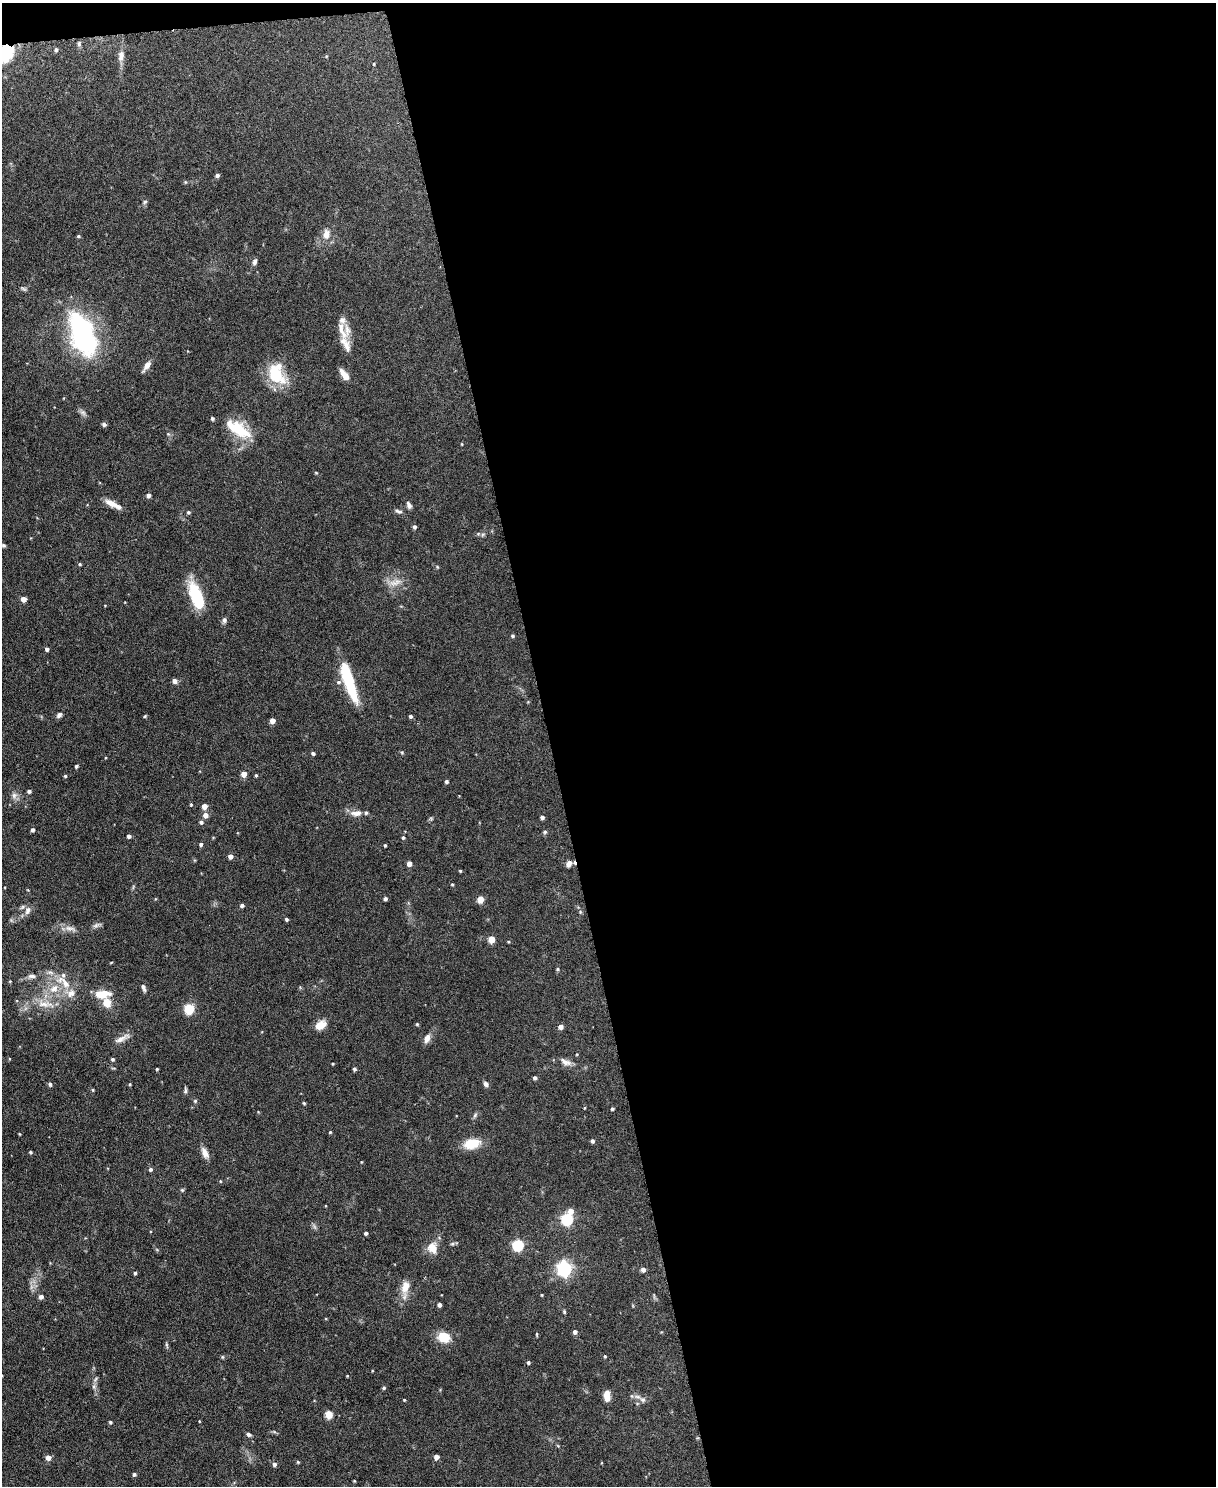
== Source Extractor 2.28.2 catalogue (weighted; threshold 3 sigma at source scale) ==
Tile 4 of 4 x 3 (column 4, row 1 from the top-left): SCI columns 3645-4858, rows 3104-4587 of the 4863 x 4840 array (HDU 1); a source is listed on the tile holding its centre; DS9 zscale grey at full resolution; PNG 1218 x 1488 px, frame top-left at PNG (2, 3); no overlay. Shown black and unused: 55% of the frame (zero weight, under 3 of 6 exposures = <1% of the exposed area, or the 3 px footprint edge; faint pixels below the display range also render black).
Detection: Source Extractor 2.28.2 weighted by HDU 2 'WHT'; one run over the whole footprint, this tile lists its part. Background 0.124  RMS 0.0043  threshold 0.0176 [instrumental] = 3 sigma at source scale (4.09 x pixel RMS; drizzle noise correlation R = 1.36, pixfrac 0.8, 0.05/0.05 arcsec/px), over >= 5 px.
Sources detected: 168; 2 inside a brighter object's white glare — not listed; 9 inside a brighter listed object's ellipse — not listed separately; the other 157 listed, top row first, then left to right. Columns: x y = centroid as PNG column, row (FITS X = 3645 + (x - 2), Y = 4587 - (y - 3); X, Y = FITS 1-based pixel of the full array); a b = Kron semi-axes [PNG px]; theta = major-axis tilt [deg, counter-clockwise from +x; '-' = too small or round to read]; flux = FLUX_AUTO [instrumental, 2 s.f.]
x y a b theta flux
79 44 7 5 89 0.8
56 50 5 4 - 0.8
5 53 24 21 40 14
121 56 15 8 82 2.8
374 64 5 3 - 0.33
217 175 5 4 - 0.97
145 202 7 4 29 0.66
326 234 13 9 86 3.4
78 236 4 4 - 0.54
255 262 8 5 73 1.1
23 289 9 4 -35 0.67
342 330 39 8 -68 4.7
83 334 44 22 -68 65
147 366 12 5 54 2.8
276 374 20 15 -63 19
344 375 15 6 -53 3.4
83 412 9 7 -37 1.2
104 424 6 5 - 0.79
238 429 33 13 -33 14
168 434 4 4 - 0.47
462 444 4 3 - 0.28
316 473 5 3 - 0.34
148 495 4 4 - 1.7
111 503 19 6 -28 3.7
409 505 9 5 -62 1.2
398 511 11 4 -20 0.97
188 512 5 5 - 0.62
415 527 5 4 - 0.79
478 534 6 5 - 0.61
3 545 6 5 - 0.6
80 564 4 4 - 0.47
395 582 20 9 15 3.9
197 595 25 11 -63 19
23 599 4 4 - 3.2
224 620 8 6 80 0.98
513 636 4 4 - 0.59
47 649 4 4 - 1.1
349 680 45 12 -72 20
175 681 5 5 - 1.9
59 715 7 6 - 1.1
145 716 4 4 - 0.43
410 716 4 4 - 0.71
272 721 4 4 - 3.5
402 752 5 4 - 0.46
313 753 4 3 - 0.86
76 766 4 3 - 0.73
244 774 4 4 - 3.9
256 775 4 3 - 0.48
65 776 4 4 - 0.49
446 781 4 4 - 0.83
29 791 4 4 - 0.92
14 796 10 7 83 1.7
191 804 4 3 - 0.42
204 806 4 4 - 3.9
356 813 16 7 4 3
205 815 5 5 - 2.6
542 817 4 4 - 1.3
201 822 5 5 - 0.98
32 830 4 4 - 1
545 832 6 5 - 0.59
129 836 4 4 - 1.1
403 837 4 4 - 0.63
201 844 4 4 - 0.84
385 845 3 3 - 0.49
230 856 4 4 - 2.3
409 864 4 4 - 3
569 864 13 9 65 2.4
460 871 4 3 - 0.4
452 884 4 3 - 0.43
385 899 4 4 - 1
480 899 5 4 - 8.3
242 905 4 4 - 0.96
28 911 12 8 75 2
286 919 4 4 - 0.63
97 925 13 5 28 1.2
70 928 20 6 -12 2.6
492 939 5 4 - 7.7
111 962 4 3 - 0.31
558 969 5 4 - 0.48
50 972 10 5 -13 1.5
63 975 7 6 - 1.3
32 976 11 6 -1 1.6
10 981 4 3 - 0.32
144 988 10 5 -68 1.2
54 989 16 12 40 6.6
71 993 13 11 9 3.9
102 994 16 8 4 6.8
107 1002 7 6 - 6.1
45 1004 29 10 -9 6.7
189 1009 8 7 - 9.1
417 1024 4 4 - 0.46
321 1025 12 8 31 4.8
561 1027 4 4 - 2.4
122 1038 22 6 26 2.6
427 1038 11 7 68 2.5
577 1054 4 3 - 0.32
112 1059 4 4 - 0.66
565 1062 16 8 -27 2.5
333 1064 3 3 - 0.31
157 1069 3 3 - 0.4
354 1069 4 4 - 0.67
535 1078 4 3 - 0.96
50 1084 5 4 - 0.89
130 1084 3 3 - 0.39
486 1084 7 5 -52 1.2
93 1090 4 4 - 0.38
185 1090 9 4 85 0.72
195 1101 5 5 - 0.59
304 1103 3 3 - 0.48
584 1108 5 3 - 0.32
612 1109 4 3 - 0.63
475 1115 8 4 55 0.78
330 1132 3 3 - 0.42
19 1134 4 3 - 0.29
592 1141 4 4 - 0.96
472 1143 18 11 14 8.8
30 1152 4 4 - 0.41
205 1153 15 7 -63 2.6
361 1162 3 3 - 0.28
150 1169 5 4 - 0.85
220 1181 4 4 - 0.36
182 1190 5 5 - 0.53
571 1211 6 6 - 2.5
567 1219 6 5 - 43
366 1233 4 4 - 0.78
518 1245 6 5 - 37
433 1248 12 10 -75 5.1
564 1269 6 6 - 98
643 1270 4 4 - 1.8
135 1273 4 3 - 0.68
405 1288 24 9 83 5.1
542 1295 4 3 - 0.31
41 1297 5 5 - 1.2
439 1305 4 4 - 1.5
564 1312 6 4 -71 0.46
575 1332 5 4 - 1.3
537 1334 6 3 -82 0.37
444 1337 15 12 -11 6.8
167 1345 9 3 -75 0.61
605 1356 4 3 - 0.43
222 1357 6 4 -90 0.43
528 1362 4 4 - 0.77
347 1376 3 3 - 0.31
94 1387 7 6 - 1.1
384 1388 4 4 - 0.62
607 1396 9 5 -86 5.3
643 1399 9 8 - 1.5
404 1400 3 3 - 0.37
329 1414 5 5 - 10
110 1422 4 4 - 0.6
249 1434 6 4 -35 0.97
48 1457 5 4 - 3.1
436 1457 4 4 - 2.6
298 1462 4 4 - 0.47
274 1464 5 5 - 1.3
134 1474 4 4 - 0.84
354 1481 3 3 - 0.33
Overlapping masked pixels (flux is a lower limit): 1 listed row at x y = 5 53
Isophote crosses this tile's border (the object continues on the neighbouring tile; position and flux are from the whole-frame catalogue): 1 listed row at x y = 5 53